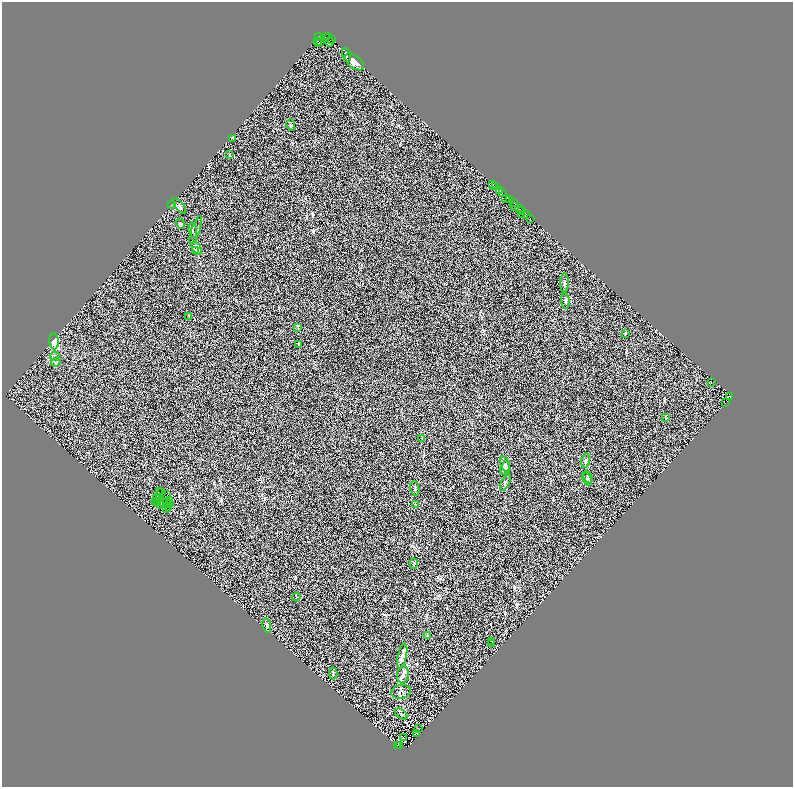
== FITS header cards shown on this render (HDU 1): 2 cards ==
NAXIS1  =                 1582
NAXIS2  =                 1570

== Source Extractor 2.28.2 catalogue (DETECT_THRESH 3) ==
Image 1582 x 1570 px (HDU 1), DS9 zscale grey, zoomed out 1/2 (1 PNG px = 2 x 2 image px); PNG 795 x 789 px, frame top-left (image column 2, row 1570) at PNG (2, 2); each listed source drawn as its Kron ellipse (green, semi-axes under 4 px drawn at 4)
Background 0.61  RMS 0.5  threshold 1.51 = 3 sigma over >= 5 px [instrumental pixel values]
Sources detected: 118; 33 cannot appear on this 1/2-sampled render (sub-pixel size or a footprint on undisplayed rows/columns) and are neither listed nor drawn; the other 85 listed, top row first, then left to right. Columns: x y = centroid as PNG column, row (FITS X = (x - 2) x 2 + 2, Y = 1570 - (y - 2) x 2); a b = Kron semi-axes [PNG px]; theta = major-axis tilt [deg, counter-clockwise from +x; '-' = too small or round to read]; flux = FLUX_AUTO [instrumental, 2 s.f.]
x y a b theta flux
318 36 2 1 - 260
328 36 2 1 - 240
325 37 2 1 - 630
331 39 2 1 - 300
317 41 2 1 - 610
320 42 2 2 - 970
329 42 4 1 - 280
319 43 2 1 - 300
346 55 7 2 -75 110
355 62 11 6 -38 710
291 125 6 2 -81 70
233 139 4 2 - 55
230 154 3 2 - 51
493 184 2 1 - 120
495 187 3 2 - 2800
499 190 3 2 - 900
502 193 2 1 - 310
506 198 3 2 - 890
510 199 3 2 - 870
514 203 2 2 - 1200
172 204 2 2 - 28
179 206 9 3 -53 200
515 206 3 1 - 950
520 209 2 1 - 870
521 210 2 1 - 1100
526 214 2 1 - 1200
522 215 2 1 - 50
530 219 2 1 - 220
180 224 5 3 - 150
193 230 7 2 -82 130
196 230 15 3 72 200
197 248 7 3 -63 230
195 250 4 3 - 100
564 283 9 3 88 160
565 301 8 3 -87 190
189 317 3 2 - 47
298 327 4 2 - 50
626 333 3 3 - 54
54 341 8 5 -88 880
299 345 4 2 - 63
55 356 5 3 - 110
56 362 5 2 - 77
711 382 2 1 - 93
730 396 3 2 - 780
725 402 2 1 - 69
665 417 4 2 - 46
422 438 3 2 - 32
586 460 7 4 79 170
505 465 9 3 -68 200
505 468 7 4 69 210
588 477 7 3 -66 120
587 479 6 3 -63 100
505 482 9 4 64 220
415 488 7 2 -77 95
160 492 2 1 - 44
161 493 2 1 - 66
167 495 3 2 - 92
156 498 2 1 - 19
160 498 2 2 - 60
170 501 2 1 - 22
156 502 2 1 - 66
158 502 2 2 - 46
163 502 5 1 - 120
166 502 3 1 - 29
160 504 3 2 - 60
170 504 2 1 - 27
416 505 3 2 - 54
166 508 3 1 - 39
168 508 2 1 - 44
414 564 5 3 - 160
296 597 4 2 - 54
267 625 7 3 -80 160
427 636 3 2 - 65
492 641 2 1 - 32
492 643 3 2 - 33
402 656 13 4 79 390
333 673 6 2 -86 72
403 675 8 5 81 350
401 692 10 7 12 360
401 714 7 3 -36 130
419 729 2 1 - 34
416 734 3 1 - 37
403 737 3 1 - 40
397 745 2 1 - 83
400 746 2 1 - 15
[33 sub-pixel or undisplayed-footprint detections neither listed nor drawn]